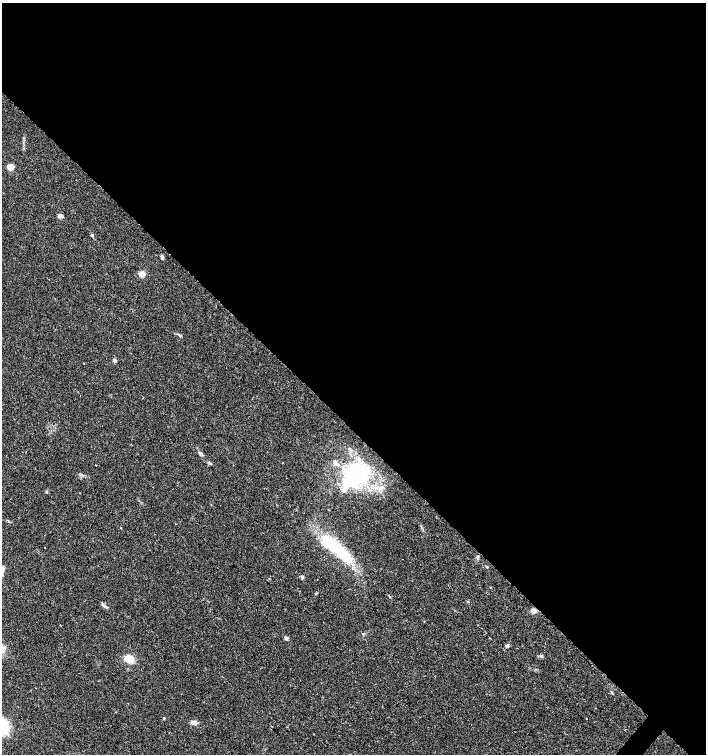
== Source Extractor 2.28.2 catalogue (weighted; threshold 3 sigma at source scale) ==
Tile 3 of 4 x 4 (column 3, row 1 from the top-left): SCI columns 3048-4454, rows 4513-6016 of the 6027 x 6022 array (HDU 1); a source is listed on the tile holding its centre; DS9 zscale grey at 2 x 2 block average (1 PNG px = mean of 2 x 2 image px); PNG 708 x 756 px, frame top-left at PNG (2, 3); no overlay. Shown black and unused: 57% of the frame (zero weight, under 2 of 3 exposures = <1% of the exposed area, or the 3 px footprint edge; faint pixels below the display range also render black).
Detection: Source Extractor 2.28.2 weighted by HDU 2 'WHT'; one run over the whole footprint, this tile lists its part. Background 0.0317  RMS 0.0047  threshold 0.0212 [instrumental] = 3 sigma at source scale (4.5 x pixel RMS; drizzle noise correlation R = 1.50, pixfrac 1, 0.0396/0.0396 arcsec/px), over >= 5 px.
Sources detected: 24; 1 inside a brighter listed object's ellipse — not listed separately; the other 23 listed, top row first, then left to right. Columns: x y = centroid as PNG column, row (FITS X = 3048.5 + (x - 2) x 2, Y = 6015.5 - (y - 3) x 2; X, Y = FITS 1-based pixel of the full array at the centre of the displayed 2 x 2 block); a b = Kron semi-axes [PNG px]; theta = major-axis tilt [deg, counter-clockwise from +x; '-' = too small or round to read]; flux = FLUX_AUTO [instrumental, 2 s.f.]
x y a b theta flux
10 167 3 3 - 33
60 216 6 3 -21 3.2
92 235 4 3 - 1.6
162 257 5 3 - 2.2
141 274 3 3 - 24
114 360 4 4 - 2.5
200 453 5 3 - 2.5
210 463 6 2 -18 1.4
335 464 5 3 - 2.1
355 474 26 16 36 120
336 548 40 10 -39 81
478 556 3 3 - 0.96
487 567 3 3 - 0.97
302 577 5 3 - 1.6
103 605 6 2 -58 1.8
533 611 6 5 - 4.1
286 638 5 4 - 2.4
507 645 4 4 - 1.8
129 659 7 6 - 15
164 718 3 2 - 1.1
587 718 2 2 - 0.73
194 723 7 5 0 4.2
3 727 10 8 -76 66
Isophote crosses this tile's border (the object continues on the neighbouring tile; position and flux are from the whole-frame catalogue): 1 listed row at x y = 3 727